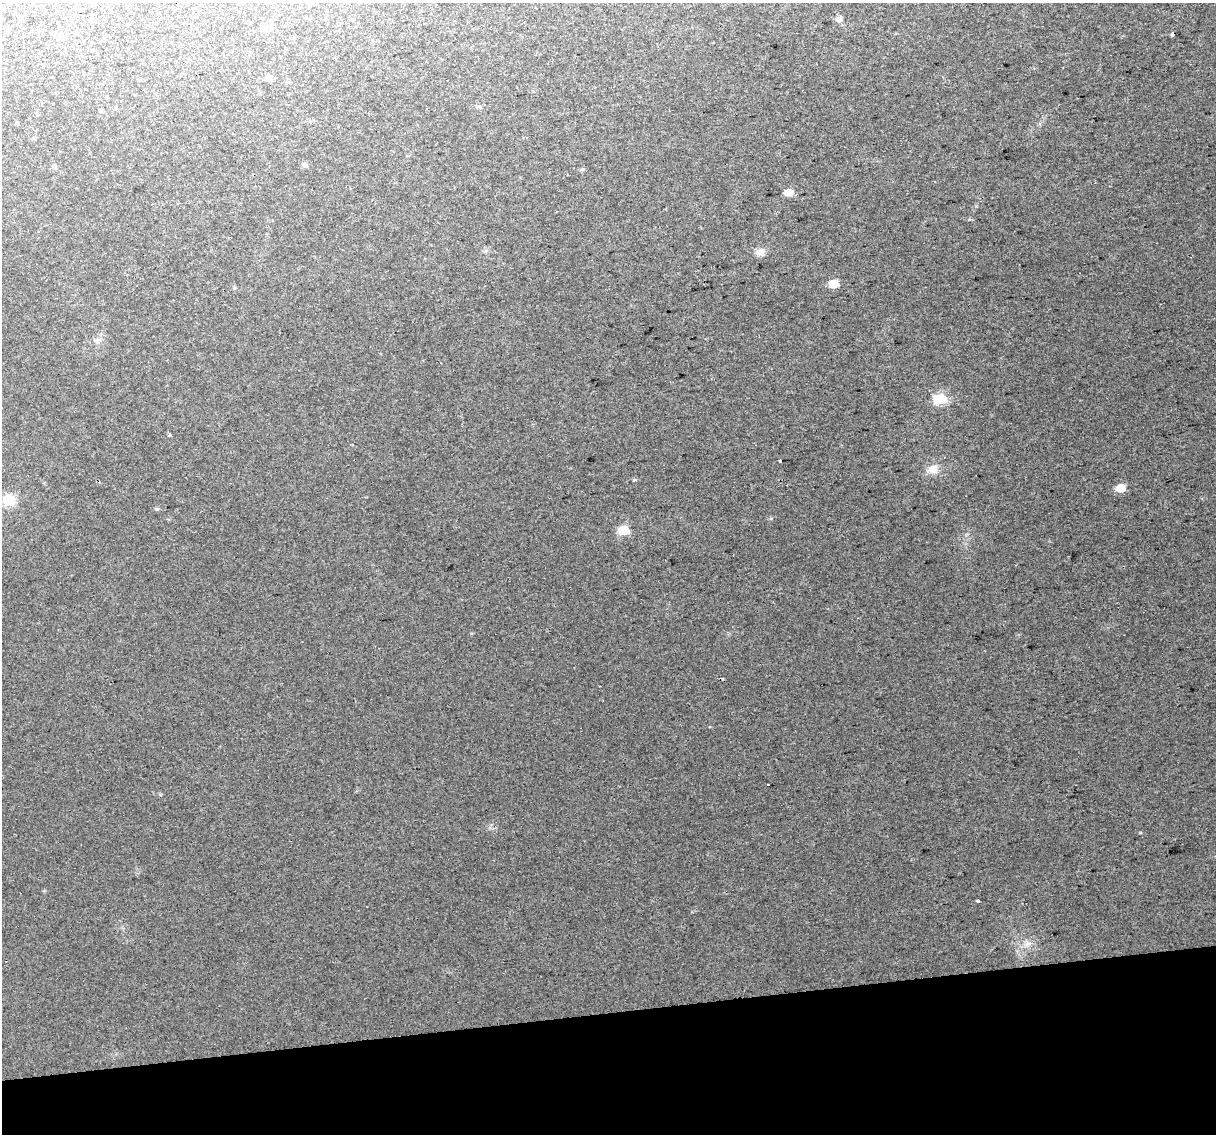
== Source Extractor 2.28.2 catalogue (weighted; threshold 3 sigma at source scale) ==
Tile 14 of 4 x 4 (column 2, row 4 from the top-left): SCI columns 1256-2469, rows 81-1212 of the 4939 x 4638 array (HDU 1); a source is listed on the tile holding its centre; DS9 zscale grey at full resolution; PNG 1218 x 1136 px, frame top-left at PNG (2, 3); no overlay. Shown black and unused: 11% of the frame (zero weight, under 2 of 3 exposures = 2% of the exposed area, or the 3 px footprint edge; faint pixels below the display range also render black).
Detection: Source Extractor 2.28.2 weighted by HDU 2 'WHT'; one run over the whole footprint, this tile lists its part. Background 0.0216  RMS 0.0096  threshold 0.0433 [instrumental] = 3 sigma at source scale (4.5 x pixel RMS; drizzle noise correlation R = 1.50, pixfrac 1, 0.0396/0.0396 arcsec/px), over >= 5 px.
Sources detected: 29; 1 cosmic-ray / hot-pixel residue — not listed; the other 28 listed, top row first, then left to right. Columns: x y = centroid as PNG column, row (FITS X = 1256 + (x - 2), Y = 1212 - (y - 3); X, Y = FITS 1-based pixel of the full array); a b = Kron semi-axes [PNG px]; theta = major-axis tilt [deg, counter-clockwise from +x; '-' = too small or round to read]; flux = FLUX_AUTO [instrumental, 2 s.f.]
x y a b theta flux
81 10 4 4 - 0.71
839 19 9 7 29 3.5
262 29 8 6 -62 2.7
1172 35 4 4 - 8.4
61 36 6 5 - 1.9
268 78 8 7 - 3.6
479 106 7 4 -23 1.6
101 111 6 3 -19 0.97
18 123 3 3 - 2.2
34 137 6 4 0 1.2
305 165 7 6 - 2.1
582 169 6 5 - 1.5
788 192 8 7 - 7.8
760 252 12 9 31 6
833 284 6 5 - 27
97 341 9 6 -31 2.8
940 399 6 6 - 86
170 435 3 3 - 9.5
780 461 3 3 - 2.8
933 469 14 10 6 10
634 480 5 3 - 1.1
1121 488 6 5 - 24
9 500 15 13 -17 18
157 509 6 5 - 1.6
623 530 6 5 - 51
600 686 2 2 - 0.78
977 900 3 3 - 5.4
1028 944 13 5 17 5.2
Unlisted compact peaks at least as high as the median listed source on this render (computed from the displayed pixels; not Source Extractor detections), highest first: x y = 1140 833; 160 794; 771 518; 969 219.